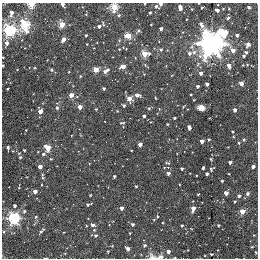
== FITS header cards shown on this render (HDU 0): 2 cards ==
NAXIS1  =                  256
NAXIS2  =                  256

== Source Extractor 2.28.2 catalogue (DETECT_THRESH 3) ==
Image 256 x 256 px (HDU 0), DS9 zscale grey, 1 PNG px = 1 image px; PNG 260 x 260 px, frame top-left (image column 1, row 256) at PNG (2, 3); no overlay
Background -0.00454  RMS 0.028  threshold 0.0832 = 3 sigma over >= 5 px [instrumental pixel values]
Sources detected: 132; all 132 listed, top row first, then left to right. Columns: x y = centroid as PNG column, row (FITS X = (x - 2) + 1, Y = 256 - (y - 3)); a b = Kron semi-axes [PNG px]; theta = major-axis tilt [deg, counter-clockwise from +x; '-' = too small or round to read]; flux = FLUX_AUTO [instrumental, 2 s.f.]
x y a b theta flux
31 4 4 3 - 91
62 4 5 3 - 7.5
160 4 3 3 - 4.6
156 6 5 3 - 4
114 7 4 4 - 94
180 7 5 3 - 14
248 7 3 2 - 2.7
202 8 3 2 - 1.4
217 10 4 4 - 9.8
11 13 7 3 76 9.7
150 13 3 2 - 2.2
119 15 4 4 - 2.3
227 18 4 3 - 3
62 24 4 4 - 45
25 25 6 5 - 140
99 26 4 3 - 6.5
161 28 3 3 - 4.4
10 30 5 5 - 350
138 30 6 4 62 2.8
86 35 3 3 - 2.3
128 35 4 4 - 42
237 35 3 3 - 4.5
63 40 5 3 - 11
6 43 4 4 - 7.2
212 43 9 8 - 2800
87 44 2 2 - 1.3
248 45 7 5 59 5.1
119 49 2 2 - 1.3
161 49 5 4 - 3.2
233 50 5 4 - 25
194 52 7 5 2 7
246 52 3 3 - 3.4
189 53 6 5 - 4.4
145 54 5 4 - 52
243 56 3 3 - 3.5
3 57 2 2 - 1.1
3 66 3 2 - 1.7
123 66 4 4 - 22
229 66 5 4 - 11
96 69 4 4 - 35
51 70 5 4 - 2.5
106 71 10 5 37 7.7
201 73 4 3 - 7.6
144 74 2 2 - 1.1
80 76 4 3 - 1.7
112 80 2 2 - 0.96
207 84 3 3 - 4
241 84 4 4 - 7.7
197 86 3 3 - 4.7
103 88 3 3 - 3.2
7 89 3 2 - 1.7
71 95 4 3 - 21
137 95 5 3 - 9.1
129 98 5 4 - 17
194 100 3 2 - 1.2
124 105 3 3 - 3.5
80 107 4 3 - 14
57 108 5 4 - 3.5
149 108 4 4 - 2.6
201 108 6 5 - 13
96 109 3 3 - 2
235 110 3 3 - 8.6
40 111 4 3 - 16
144 116 3 3 - 5.1
174 118 3 3 - 2.9
209 118 2 2 - 1
122 123 7 3 10 2.4
167 124 3 3 - 2.1
189 127 4 3 - 7.3
26 130 3 2 - 1.3
232 132 3 2 - 1.6
208 139 3 3 - 2
243 139 4 4 - 2.9
202 141 4 3 - 15
140 144 4 3 - 9.3
228 147 2 2 - 1.1
8 148 4 3 - 3.3
48 148 5 4 - 37
24 150 3 3 - 2.6
43 154 4 3 - 4
20 157 3 3 - 2.2
51 159 3 2 - 1.6
211 159 3 2 - 1.6
230 162 3 3 - 4.5
167 163 7 3 -22 2.2
89 164 3 3 - 1.1
40 167 4 3 - 11
253 167 3 3 - 6
203 168 3 3 - 2.6
182 169 3 3 - 3
212 169 5 3 - 2.6
168 173 3 3 - 5.1
207 174 3 3 - 4.6
229 174 2 2 - 1.2
114 176 3 3 - 3
43 178 6 4 -71 2.8
222 181 3 3 - 2.3
136 186 3 3 - 2.1
35 191 4 3 - 13
226 193 4 3 - 12
247 193 5 5 - 4
198 194 3 3 - 2
90 195 3 3 - 1.7
239 196 4 3 - 3.7
235 201 3 2 - 1.7
88 204 7 2 21 3
14 206 3 3 - 3.8
121 208 3 3 - 8.3
193 209 5 3 - 17
24 211 4 4 - 2.7
242 211 4 4 - 28
157 216 5 4 - 2.5
14 218 5 5 - 300
132 224 3 3 - 4.1
92 225 4 3 - 7.8
182 225 3 3 - 2.4
218 225 3 3 - 2.1
94 230 4 3 - 1.5
41 231 8 3 42 3.5
130 233 3 2 - 1.7
96 235 4 4 - 3.6
254 235 3 3 - 1.3
144 245 4 3 - 3.3
112 246 3 3 - 1.2
252 247 3 2 - 1.3
128 249 4 3 - 9.7
108 251 2 2 - 1.7
168 252 4 3 - 6.6
256 252 3 2 - 1.6
211 254 3 3 - 2.5
153 257 13 8 -42 9.8
160 257 11 6 17 7.4
At the frame edge (FLAGS 8, measured only in part): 8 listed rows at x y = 31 4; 62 4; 160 4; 114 7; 3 57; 3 66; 153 257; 160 257